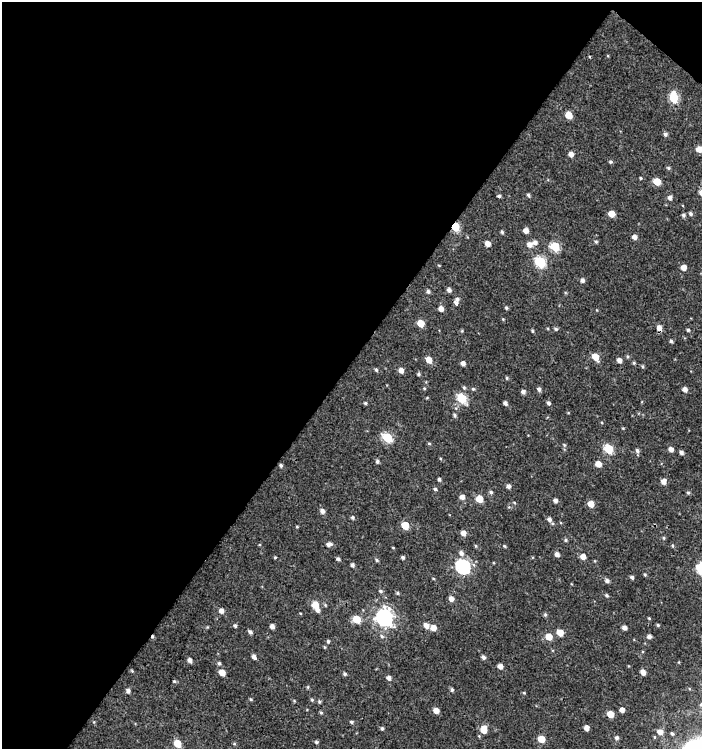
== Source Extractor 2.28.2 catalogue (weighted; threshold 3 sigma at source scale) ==
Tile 1 of 2 x 2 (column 1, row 1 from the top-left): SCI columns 54-753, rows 749-1495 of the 1502 x 1496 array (HDU 1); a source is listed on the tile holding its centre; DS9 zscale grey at full resolution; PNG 704 x 751 px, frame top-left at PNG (2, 2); no overlay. Shown black and unused: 49% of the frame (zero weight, under 3 of 4 exposures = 1% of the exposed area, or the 3 px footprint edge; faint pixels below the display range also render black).
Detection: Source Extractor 2.28.2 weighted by HDU 2 'WHT'; one run over the whole footprint, this tile lists its part. Background 0.00192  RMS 0.0025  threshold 0.0112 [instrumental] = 3 sigma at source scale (4.5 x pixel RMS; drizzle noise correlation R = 1.50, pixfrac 1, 0.0396/0.0396 arcsec/px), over >= 5 px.
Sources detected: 167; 1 cosmic-ray / hot-pixel residue — not listed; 1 inside a brighter listed object's ellipse — not listed separately; the other 165 listed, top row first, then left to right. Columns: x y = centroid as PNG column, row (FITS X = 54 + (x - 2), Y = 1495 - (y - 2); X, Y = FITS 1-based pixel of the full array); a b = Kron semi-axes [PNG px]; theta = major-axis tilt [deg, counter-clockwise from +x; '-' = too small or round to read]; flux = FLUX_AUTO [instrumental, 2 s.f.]
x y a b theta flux
674 98 6 5 - 12
569 115 5 5 - 5
665 134 5 5 - 0.57
699 149 6 6 - 1.9
571 154 5 5 - 1.3
611 162 5 5 - 0.39
668 168 5 4 - 0.36
641 178 4 3 - 0.23
657 181 5 5 - 4.7
528 195 4 4 - 0.45
499 196 4 3 - 0.51
670 197 5 5 - 0.85
611 214 5 5 - 3.1
690 214 5 5 - 0.55
683 215 5 5 - 0.51
455 227 5 4 - 11
526 230 5 4 - 1.4
502 232 4 4 - 0.37
634 237 4 4 - 1.2
596 241 5 5 - 0.38
535 242 6 5 - 0.96
487 243 5 4 - 1.7
530 244 6 5 - 1.4
555 247 6 5 - 12
540 262 6 5 - 19
683 267 5 5 - 1.6
582 280 5 5 - 0.75
449 290 5 4 - 0.83
428 291 5 4 - 0.52
457 299 6 6 - 0.66
506 308 4 4 - 0.36
441 309 5 5 - 1.4
503 319 4 4 - 0.19
421 323 5 5 - 4.7
659 328 6 5 - 1.3
556 329 6 4 -15 0.41
688 330 4 4 - 0.36
532 331 5 3 - 0.27
671 341 5 4 - 0.5
627 356 5 3 - 0.29
595 357 6 5 - 3.6
429 360 6 5 - 2.3
619 360 5 4 - 1.2
463 363 4 4 - 1.1
634 363 4 4 - 0.27
643 366 5 4 - 0.31
376 370 5 4 - 0.4
401 370 5 4 - 1.5
418 374 5 4 - 0.35
507 378 5 4 - 0.32
464 387 5 4 - 0.34
424 388 4 4 - 0.24
473 389 5 4 - 0.32
539 389 5 4 - 0.64
685 389 5 4 - 1.1
523 392 4 4 - 0.79
462 398 6 5 - 12
365 403 4 4 - 0.33
505 403 4 4 - 0.78
548 403 5 4 - 0.55
455 415 5 4 - 0.41
623 428 4 4 - 0.21
387 437 6 5 - 14
429 443 5 3 - 0.27
564 445 6 5 - 0.37
609 449 6 5 - 12
671 449 5 4 - 1.1
637 451 6 5 - 0.59
681 452 4 4 - 0.72
377 461 5 4 - 0.54
598 464 5 5 - 2.5
281 465 4 3 - 0.4
439 479 5 3 - 0.38
664 481 5 5 - 1.6
508 486 5 4 - 0.83
435 489 5 4 - 0.41
491 492 5 5 - 0.48
688 493 5 4 - 0.37
462 497 5 5 - 1.2
479 499 5 5 - 4.3
555 501 4 4 - 0.88
514 502 5 3 - 0.22
591 504 5 5 - 2.3
322 511 5 5 - 0.99
352 517 4 4 - 0.41
549 519 7 6 - 0.95
405 525 5 5 - 5.4
297 527 4 3 - 0.21
463 533 5 4 - 1.6
664 538 4 4 - 0.31
565 540 5 4 - 0.36
329 544 8 5 5 0.83
476 546 5 3 - 0.24
505 546 5 3 - 0.28
393 548 4 3 - 0.18
461 553 7 6 - 0.92
557 554 5 4 - 1.2
583 556 5 5 - 1.8
275 557 3 3 - 0.24
403 557 4 3 - 0.5
338 559 4 3 - 0.5
377 560 6 4 -30 0.36
352 565 5 4 - 0.6
463 566 7 6 - 44
645 575 4 4 - 0.27
632 577 4 4 - 0.53
607 581 5 5 - 0.83
381 591 5 4 - 0.39
397 593 4 4 - 0.34
606 595 5 4 - 0.38
451 599 5 5 - 1.3
315 605 9 5 -66 4.4
221 611 6 5 - 1.1
545 614 5 5 - 0.38
384 617 7 7 - 92
649 618 4 3 - 0.21
357 619 5 5 - 5.5
426 625 6 5 - 1.4
658 625 4 4 - 0.28
235 626 5 5 - 0.45
272 626 4 4 - 0.92
624 627 4 4 - 1
433 628 6 5 - 1.8
250 632 5 4 - 0.61
560 632 5 5 - 3.5
382 636 6 5 - 0.45
649 636 5 5 - 0.78
549 637 6 5 - 3.5
328 641 5 4 - 0.4
324 647 5 3 - 0.24
254 657 5 4 - 1.1
483 657 5 4 - 0.7
190 660 5 4 - 0.92
219 663 5 4 - 0.4
500 666 5 4 - 1.3
132 671 5 4 - 0.24
222 672 5 5 - 2.9
643 672 5 4 - 1.6
345 674 5 4 - 0.4
389 678 6 5 - 0.81
174 681 5 4 - 0.28
308 687 5 3 - 0.26
452 690 5 4 - 0.42
128 691 5 5 - 0.79
524 693 4 3 - 0.22
251 699 5 4 - 0.27
312 700 5 4 - 0.33
294 701 4 4 - 0.24
319 702 5 4 - 0.36
701 704 6 6 - 0.57
436 710 5 4 - 1.8
622 710 5 4 - 1.3
321 712 5 4 - 0.32
610 714 5 5 - 3.6
351 722 5 4 - 0.35
382 728 4 4 - 0.42
586 728 5 4 - 1.5
484 729 8 6 90 3
660 732 6 6 - 1.5
672 733 5 4 - 0.38
617 738 5 5 - 0.57
541 739 5 5 - 3.9
316 742 5 4 - 0.37
177 743 5 5 - 5
234 744 5 3 - 0.24
Overlapping masked pixels (flux is a lower limit): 1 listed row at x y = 455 227
Isophote crosses this tile's border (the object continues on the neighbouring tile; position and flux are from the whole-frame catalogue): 3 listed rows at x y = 699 149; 701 704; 484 729